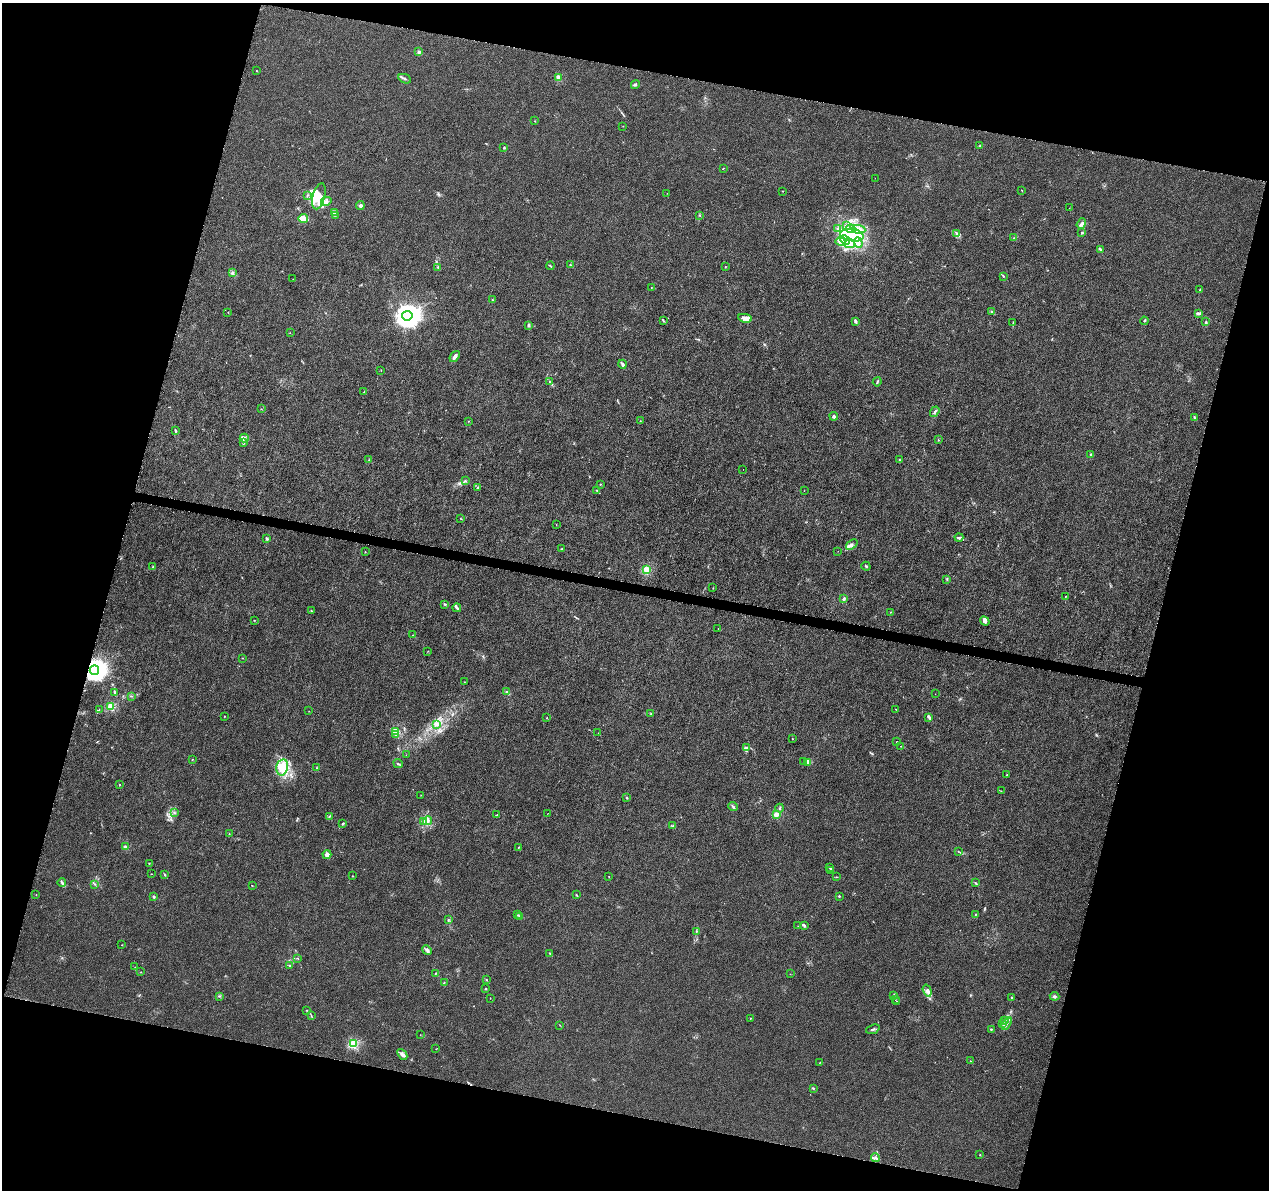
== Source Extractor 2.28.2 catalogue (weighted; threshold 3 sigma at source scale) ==
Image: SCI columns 6-5070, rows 233-4984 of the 5093 x 5273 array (HDU 1 of 3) = the unmasked area's bounding box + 8 px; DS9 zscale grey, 4 x 4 block average (1 PNG px = mean of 4 x 4 image px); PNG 1271 x 1192 px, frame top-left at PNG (2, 3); each listed source drawn as its Kron ellipse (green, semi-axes under 4 px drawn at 4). Shown black and unused: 30% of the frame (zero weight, under 5 of 10 exposures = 1% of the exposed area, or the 3 px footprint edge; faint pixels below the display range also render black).
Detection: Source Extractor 2.28.2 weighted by HDU 2 'WHT'. Background 5.98e-04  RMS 8.6e-04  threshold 0.00351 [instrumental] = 3 sigma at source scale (4.09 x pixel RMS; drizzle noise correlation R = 1.36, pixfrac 0.8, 0.0396/0.0396 arcsec/px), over >= 5 px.
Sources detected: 258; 1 too faint to see at this stretch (4 x 4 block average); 3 inside a brighter object's white glare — neither listed nor drawn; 7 coinciding with a brighter row at this scale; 27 inside a brighter listed object's ellipse — not listed separately; the other 220 listed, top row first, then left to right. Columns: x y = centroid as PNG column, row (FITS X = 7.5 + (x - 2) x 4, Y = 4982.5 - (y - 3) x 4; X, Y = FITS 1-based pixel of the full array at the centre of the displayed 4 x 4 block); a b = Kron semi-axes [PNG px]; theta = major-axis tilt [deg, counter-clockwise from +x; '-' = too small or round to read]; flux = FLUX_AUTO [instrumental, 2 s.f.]
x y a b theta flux
419 51 3 2 - 0.87
256 71 2 2 - 0.17
558 77 2 2 - 9.6
405 79 6 2 -25 0.73
635 84 5 2 - 0.55
535 121 2 2 - 0.14
623 126 2 2 - 0.14
979 146 2 2 - 0.17
504 148 3 2 - 0.31
723 168 2 2 - 0.19
875 178 2 2 - 0.078
1021 190 2 2 - 0.18
783 191 2 2 - 0.14
667 193 2 2 - 0.094
307 195 2 2 - 0.28
319 196 13 6 75 5.5
326 201 5 3 - 1.5
360 205 4 3 - 1.1
1069 208 2 2 - 0.11
335 212 3 2 - 0.4
335 215 2 2 - 0.34
700 215 2 2 - 0.19
303 218 5 3 - 4.9
1081 224 6 2 53 1.5
846 226 2 2 - 0.17
850 228 5 3 - 1.5
837 229 2 2 - 0.34
858 229 7 4 -6 2.5
957 233 3 2 - 0.56
1082 233 3 2 - 0.55
852 235 12 6 -9 9.2
1014 238 2 2 - 0.22
845 240 5 3 - 1.9
840 241 5 3 - 2.2
858 243 5 3 - 1.9
849 244 5 4 - 3
1100 250 3 2 - 0.45
570 265 2 2 - 0.25
550 266 4 2 - 0.47
438 267 2 2 - 0.42
725 267 2 2 - 0.19
232 273 3 2 - 0.46
1003 276 3 2 - 0.39
293 279 2 2 - 0.087
651 288 2 2 - 0.22
1200 290 2 2 - 0.82
492 300 2 2 - 0.32
228 312 2 2 - 0.14
992 312 3 2 - 0.53
1198 313 4 2 - 1.3
407 316 5 5 - 610
745 318 7 4 -9 1.9
663 321 3 2 - 0.43
1144 321 4 2 - 0.39
856 322 4 3 - 0.61
1013 322 2 2 - 0.16
1206 322 3 2 - 0.52
528 325 4 2 - 0.36
290 333 2 2 - 0.12
455 356 6 2 52 1.8
623 364 4 3 - 0.92
381 370 2 2 - 0.17
550 382 2 2 - 0.22
877 382 4 2 - 0.56
364 392 2 2 - 0.15
261 409 2 2 - 0.17
935 412 5 2 - 0.85
834 416 4 3 - 1.4
1194 418 3 2 - 0.37
469 421 2 2 - 0.13
640 421 2 2 - 0.15
175 431 4 2 - 0.74
244 438 4 3 - 0.95
938 440 2 2 - 0.29
243 443 2 2 - 0.93
1090 454 2 2 - 0.72
369 460 2 2 - 0.19
900 460 2 2 - 0.38
743 469 2 2 - 0.062
465 480 2 2 - 0.17
600 484 2 2 - 0.26
478 487 3 2 - 0.47
597 490 2 2 - 0.21
804 491 2 2 - 0.093
461 519 3 2 - 0.16
556 524 2 2 - 0.17
266 538 2 2 - 1.9
959 538 4 2 - 0.8
852 545 6 4 37 1.5
562 549 3 2 - 0.29
838 551 2 2 - 0.11
365 552 2 2 - 0.29
153 566 3 2 - 0.51
866 566 4 2 - 0.46
646 569 2 2 - 19
947 579 2 2 - 0.27
713 588 2 2 - 0.18
1065 596 2 2 - 0.18
844 599 4 2 - 1.1
445 604 3 2 - 0.52
457 608 4 3 - 0.78
311 611 2 2 - 0.28
890 612 2 2 - 0.14
254 620 2 2 - 0.22
985 621 5 3 - 1.2
718 628 2 2 - 0.081
412 635 2 2 - 0.11
428 651 2 2 - 0.13
243 658 2 2 - 0.22
94 670 5 4 - 480
465 682 2 2 - 0.093
114 692 3 2 - 0.49
507 692 3 2 - 1.2
935 694 2 2 - 0.086
131 696 2 2 - 0.24
111 706 2 2 - 20
99 709 2 2 - 0.15
896 709 2 2 - 0.19
309 711 2 2 - 0.1
651 714 3 2 - 0.33
225 716 2 2 - 0.21
929 717 3 2 - 0.57
546 718 2 2 - 0.18
437 724 4 2 - 0.51
396 731 3 3 - 0.98
598 733 2 2 - 0.092
395 734 2 2 - 0.34
792 739 2 2 - 0.21
897 741 2 2 - 0.17
901 746 2 2 - 0.19
747 748 3 2 - 0.44
406 755 2 2 - 0.064
192 759 3 2 - 0.21
804 761 3 2 - 0.45
808 762 4 2 - 0.72
398 763 5 2 - 0.57
282 767 8 6 78 4.8
316 768 2 2 - 0.18
1007 774 2 2 - 0.18
120 785 2 2 - 0.33
1001 791 2 2 - 0.16
421 795 2 2 - 0.085
627 798 3 2 - 0.37
733 807 5 2 - 0.65
780 808 4 2 - 0.48
174 813 2 2 - 0.17
548 813 2 2 - 0.098
776 814 2 2 - 13
497 815 3 2 - 0.3
329 816 2 2 - 0.26
423 821 2 2 - 0.21
428 821 4 3 - 1.3
343 824 3 2 - 0.58
673 825 2 2 - 0.25
229 834 2 2 - 0.2
125 847 2 2 - 7.7
518 847 2 2 - 0.26
958 851 2 2 - 0.19
327 855 4 4 - 1.8
149 863 2 2 - 0.22
830 868 3 2 - 0.44
831 870 2 2 - 0.33
151 874 2 2 - 0.21
164 874 3 2 - 0.32
352 876 2 2 - 0.24
609 877 2 2 - 0.11
836 877 2 2 - 0.21
62 883 4 2 - 0.62
976 883 2 2 - 0.21
95 884 2 2 - 0.3
252 885 2 2 - 0.16
36 895 2 2 - 0.14
576 895 2 2 - 0.29
153 896 2 2 - 1.8
839 896 2 2 - 1.4
518 915 2 2 - 0.22
975 915 3 2 - 0.25
519 917 2 2 - 0.15
448 920 2 2 - 0.33
798 926 2 2 - 0.16
804 926 3 2 - 0.43
696 931 3 2 - 0.38
122 945 2 2 - 0.16
427 950 5 4 - 1
550 953 3 2 - 0.51
298 958 2 2 - 0.16
289 966 2 2 - 0.18
135 967 2 2 - 0.13
141 972 2 2 - 0.18
435 973 2 2 - 0.26
790 974 2 2 - 0.1
486 980 2 2 - 0.24
444 982 2 2 - 0.25
485 989 2 2 - 0.46
927 990 6 3 -72 1.5
894 995 2 2 - 0.36
219 996 3 2 - 0.38
1055 996 5 3 - 0.81
1011 997 2 2 - 0.31
490 998 2 2 - 0.13
895 999 2 2 - 0.11
897 1001 2 2 - 0.16
307 1010 2 2 - 0.18
311 1016 2 2 - 0.23
751 1018 2 2 - 0.16
1004 1021 2 2 - 0.25
1003 1024 3 2 - 0.52
1007 1024 7 2 57 1.2
560 1025 2 2 - 0.18
873 1029 7 2 18 0.71
991 1029 3 2 - 0.39
420 1035 2 2 - 0.091
353 1043 2 2 - 34
436 1049 2 2 - 0.14
402 1054 6 3 -50 1.5
970 1061 2 2 - 0.23
820 1062 2 2 - 0.11
813 1088 3 2 - 0.51
980 1154 2 2 - 0.21
876 1158 4 2 - 0.8
Overlapping masked pixels (flux is a lower limit): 1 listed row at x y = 94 670
Diffuse or blended objects may show on this block-average render without a row.